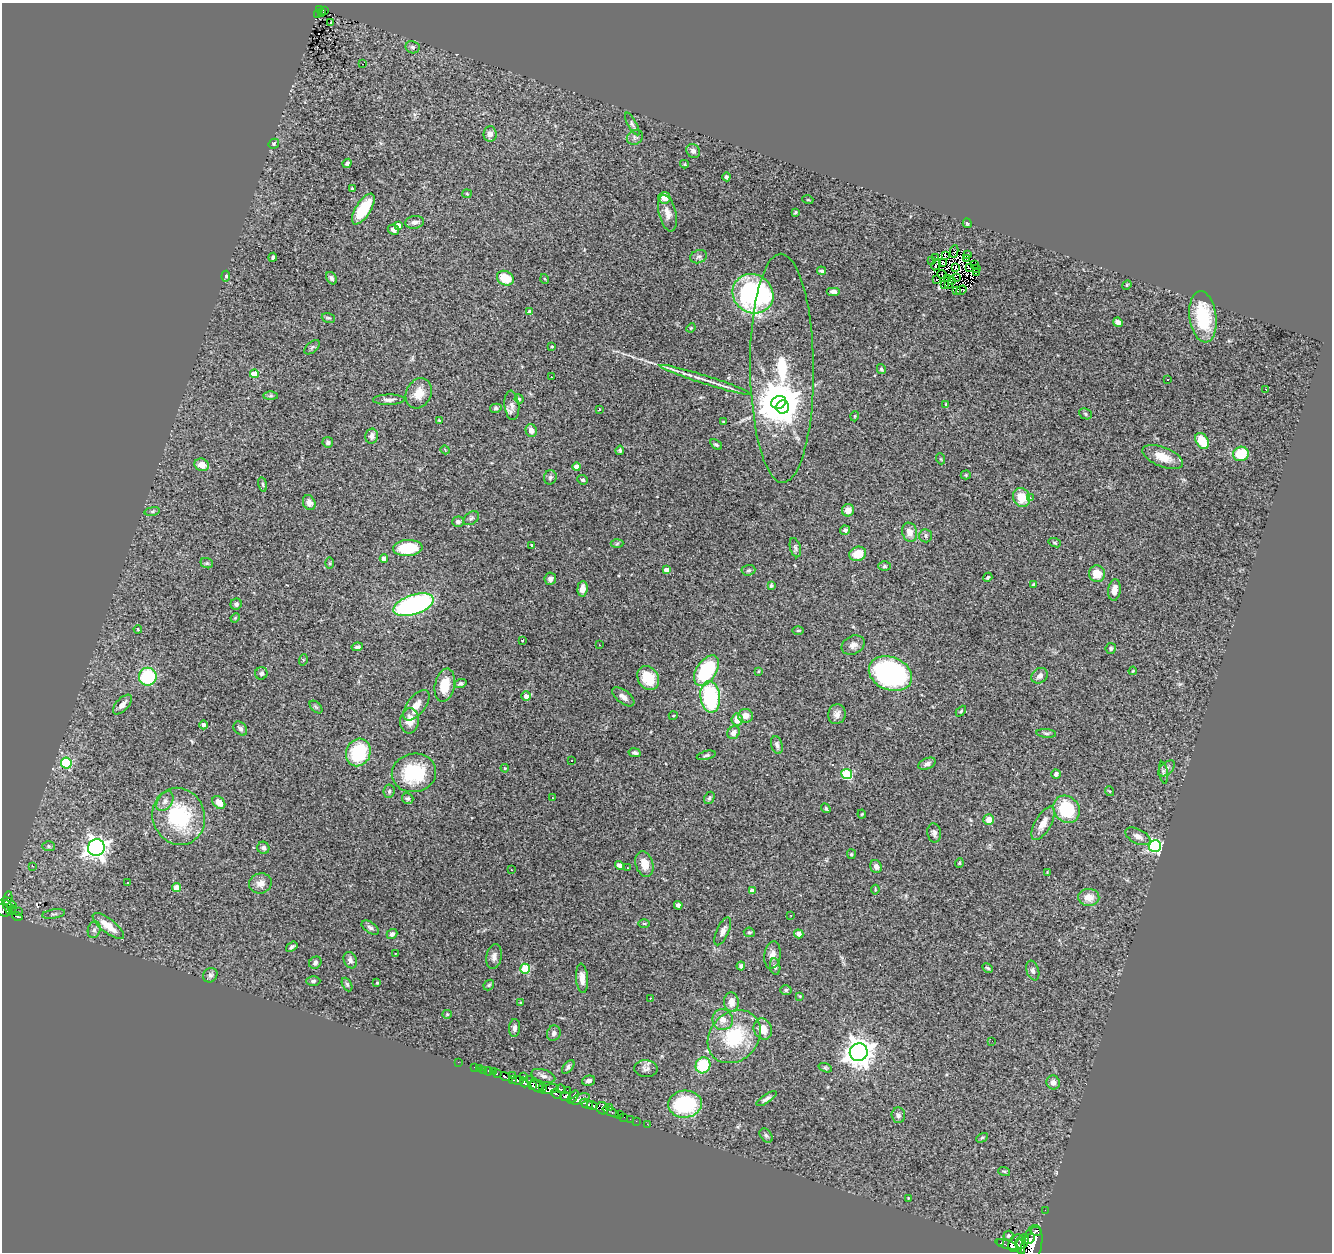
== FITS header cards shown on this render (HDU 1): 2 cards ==
NAXIS1  =                 1330
NAXIS2  =                 1250

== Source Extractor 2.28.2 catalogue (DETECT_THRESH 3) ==
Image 1330 x 1250 px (HDU 1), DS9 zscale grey, 1 PNG px = 1 image px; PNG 1334 x 1254 px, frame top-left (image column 1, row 1250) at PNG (2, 3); each listed source drawn as its Kron ellipse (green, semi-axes under 4 px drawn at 4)
Background 1.91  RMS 0.06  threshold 0.181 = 3 sigma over >= 5 px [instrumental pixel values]
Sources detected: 327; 6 with non-positive FLUX_AUTO (blend fragments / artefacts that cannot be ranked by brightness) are neither listed nor drawn; the other 321 listed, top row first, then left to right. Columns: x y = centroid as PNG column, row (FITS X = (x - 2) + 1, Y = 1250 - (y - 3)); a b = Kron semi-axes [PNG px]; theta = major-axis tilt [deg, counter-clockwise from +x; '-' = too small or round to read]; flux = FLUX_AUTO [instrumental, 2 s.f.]
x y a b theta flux
320 9 4 2 - 30
324 11 4 3 - 13
321 13 3 2 - 6.9
317 14 3 2 - 7.8
331 22 2 2 - 6.4
412 47 7 6 - 10
362 64 3 2 - 14
632 124 13 4 -61 9.5
490 134 8 6 83 21
635 137 8 7 - 13
274 144 5 5 - 5.6
693 151 7 6 - 18
347 163 5 4 - 11
684 164 4 4 - 3.6
726 177 4 4 - 8.2
352 189 3 3 - 16
467 194 5 4 - 4.8
664 198 6 5 - 29
808 200 5 3 - 3.4
363 209 17 7 57 170
795 212 3 2 - 3.8
667 213 18 8 -77 35
415 222 9 6 8 17
967 223 5 3 - 5.7
398 225 4 4 - 18
393 230 6 5 - 17
954 251 6 2 82 4.9
967 255 3 2 - 4.8
945 256 4 2 - 0.5
273 257 4 3 - 7.4
699 257 8 6 21 11
936 258 3 2 - 6.6
966 259 3 2 - 2.8
932 261 2 2 - 2.9
942 263 4 3 - 1.2
974 264 3 2 - 2.1
936 265 6 2 63 7
956 267 3 2 - 0.94
969 267 3 2 - 1.5
976 268 3 2 - 0.13
821 271 4 3 - 8.8
976 272 3 2 - 3.4
942 275 5 2 - 0.3
226 276 5 4 - 8.2
331 278 7 5 -54 11
505 278 8 7 - 94
948 278 4 2 - 2.3
956 278 3 2 - 5.8
545 279 5 3 - 3.5
936 279 2 2 - 2.1
951 280 4 2 - 1.8
945 284 3 2 - 2.5
948 284 2 2 - 0.33
1127 285 5 4 - 4.5
957 290 3 2 - 0.97
961 290 5 2 - 2.5
833 292 7 4 0 15
753 294 21 19 -35 790
530 312 4 4 - 19
1203 317 26 13 -82 230
328 318 7 5 -18 7.2
1118 322 5 4 - 16
691 328 5 4 - 4.3
312 347 9 5 41 8.3
552 347 3 3 - 4.9
782 368 114 32 -89 880
881 369 5 3 - 5.9
254 374 4 4 - 89
551 377 2 2 - 7.1
1168 379 3 2 - 5.7
705 380 47 4 -18 45
1265 389 3 2 - 4.9
419 393 16 12 64 60
271 396 7 4 0 7.2
519 399 5 4 - 4.6
389 400 16 5 1 18
779 402 7 6 - 12000
946 404 3 3 - 5.1
512 405 15 7 -84 22
783 407 6 6 - 2100
496 408 6 4 14 6.6
599 409 4 3 - 3
1085 414 6 5 - 6.6
855 416 5 3 - 3.6
439 420 3 3 - 3.3
723 422 3 3 - 3
531 431 6 5 - 28
372 436 7 6 - 15
1202 441 9 6 -57 100
328 442 5 5 - 10
716 445 7 4 -36 7.3
445 450 4 3 - 4.2
620 450 5 4 - 6
1241 454 8 7 - 110
1163 457 22 9 -21 72
941 459 5 3 - 4
202 465 7 6 - 41
577 467 4 4 - 45
966 475 5 4 - 6
550 477 7 6 - 11
583 480 5 4 - 10
263 484 7 3 -81 6.3
1022 497 10 8 -64 74
1030 498 4 4 - 5.2
309 503 8 6 -64 17
848 510 6 6 - 32
152 511 8 4 9 7.2
471 518 8 6 34 9.8
458 522 6 5 - 10
845 530 5 4 - 12
910 532 10 7 -72 30
926 536 7 6 - 8.3
1055 543 6 4 -19 5.7
617 544 6 4 3 5.3
532 545 3 3 - 53
408 548 15 8 4 170
795 548 10 5 -75 10
858 554 8 7 - 69
384 559 4 4 - 36
207 563 6 5 - 7
330 563 6 4 -90 5
885 566 6 5 - 7.9
667 570 4 4 - 26
748 570 7 5 3 8.5
1097 574 8 8 - 64
988 577 5 4 - 4.9
550 579 6 6 - 18
771 585 4 3 - 6.2
1034 585 4 3 - 12
582 589 8 5 85 31
1114 590 11 6 83 28
236 604 6 5 - 12
413 605 21 9 18 760
235 618 5 4 - 3.9
138 629 4 3 - 4.2
798 630 6 3 0 3.7
522 640 3 2 - 3.3
599 645 3 2 - 4
853 645 12 9 26 24
357 647 6 4 9 9.3
1111 648 5 5 - 7.6
303 660 6 3 73 4.7
706 671 17 10 57 310
759 671 4 3 - 4.4
1133 671 4 3 - 4
261 673 6 6 - 11
890 674 22 16 -23 830
1040 676 9 7 39 20
148 677 9 9 - 260
648 678 13 10 -58 100
460 684 6 4 22 8.5
445 685 17 10 78 76
526 696 5 4 - 22
623 697 13 6 -38 21
710 697 16 10 -83 380
122 705 12 6 47 25
416 705 18 9 52 41
316 707 8 4 -45 6.8
961 711 6 4 46 5
837 714 10 9 - 21
673 716 4 3 - 3.1
745 716 7 6 - 33
737 720 6 5 - 46
410 721 12 9 83 57
203 725 4 4 - 13
240 728 8 6 -47 11
734 733 7 5 51 25
1046 733 10 4 -5 7.4
777 745 9 5 -74 14
358 752 14 12 67 240
635 753 6 4 -9 9.2
706 755 10 4 15 7.4
571 761 3 2 - 5.1
66 763 5 5 - 310
927 764 9 5 22 15
505 768 4 3 - 4.2
1167 768 10 6 42 14
414 773 22 19 9 250
1163 773 11 4 -81 8.6
847 774 5 5 - 230
1056 774 5 4 - 11
389 791 7 5 82 8.8
1109 791 5 3 - 3.2
552 798 2 2 - 2.2
709 798 6 5 - 8.8
408 799 6 5 - 7
165 801 11 7 55 18
219 803 7 5 -45 37
826 808 5 3 - 5.8
1067 809 14 12 -52 210
862 814 4 4 - 4.7
179 816 29 26 -69 310
989 820 5 5 - 34
1043 823 19 8 60 40
934 833 10 7 -80 15
1138 836 14 7 -27 23
48 846 6 5 - 6.7
1155 846 6 6 - 680
96 848 8 8 - 2400
263 848 6 6 - 12
851 854 5 4 - 4.5
959 863 5 4 - 4.7
644 864 13 8 -72 51
619 865 5 4 - 21
32 866 3 3 - 5.2
876 866 6 5 - 17
628 868 3 2 - 19
511 870 2 2 - 2.4
1047 872 3 2 - 2.6
128 883 3 2 - 9
260 883 11 10 - 31
177 888 4 4 - 79
875 890 5 3 - 3.7
752 891 4 4 - 31
1089 897 10 8 -2 44
8 898 7 4 75 51
9 903 8 4 -32 170
678 905 4 4 - 12
8 907 7 3 -66 200
12 909 4 3 - 30
3 910 8 5 -24 260
18 912 3 2 - 8.7
54 914 12 4 9 9.7
791 915 2 2 - 2.5
17 916 5 3 - 31
644 923 5 3 - 4.1
108 926 19 7 -38 70
370 928 10 5 -32 11
94 930 8 6 74 12
723 931 15 6 65 20
749 932 5 5 - 6.1
392 934 5 4 - 12
799 934 5 4 - 18
292 947 6 4 37 8.4
395 953 3 3 - 16
772 955 14 8 80 27
494 957 12 7 79 19
350 960 8 6 -67 13
315 963 6 5 - 9.5
741 966 4 3 - 7.3
775 967 8 5 -81 10
987 968 5 3 - 6.2
525 969 5 5 - 210
1033 971 10 6 -70 12
210 975 8 6 44 11
582 978 15 6 -85 30
313 981 7 4 2 7.7
377 983 3 3 - 4.7
347 984 7 4 -63 6.5
489 985 6 4 46 5.7
786 990 5 5 - 6.8
800 996 4 4 - 3.8
650 998 3 2 - 16
731 1002 9 7 -89 44
520 1003 3 2 - 3.3
447 1014 5 4 - 3.9
723 1020 10 10 - 35
515 1028 9 5 85 14
763 1029 11 9 -65 46
554 1033 8 6 66 15
734 1037 29 24 45 260
992 1041 2 2 - 6.6
859 1052 9 9 - 5100
458 1062 2 2 - 2.3
703 1065 8 7 - 170
474 1067 3 2 - 4.2
568 1067 8 4 50 10
479 1068 2 2 - 14
825 1068 7 4 -20 5.8
646 1069 11 8 -4 18
484 1070 3 2 - 7
488 1071 4 3 - 12
493 1071 2 2 - 9.5
497 1074 3 3 - 89
512 1075 4 3 - 30
524 1076 3 2 - 15
543 1076 12 6 -18 15
505 1077 5 3 - 190
513 1080 3 2 - 110
518 1080 6 3 -2 450
530 1080 4 3 - 75
588 1081 6 5 - 13
524 1082 5 3 - 180
1053 1082 7 6 - 21
532 1086 4 3 - 270
537 1086 7 5 -41 390
542 1087 3 2 - 18
550 1089 9 4 11 530
561 1089 5 3 - 100
567 1090 2 2 - 13
556 1094 6 3 -24 220
565 1096 5 4 - 250
573 1097 7 3 53 300
580 1099 10 4 18 220
766 1099 12 4 33 12
586 1104 7 3 -25 430
685 1104 17 13 5 370
592 1105 5 3 - 240
610 1107 3 2 - 17
602 1108 6 5 - 470
611 1112 9 3 -28 34
620 1115 3 2 - 21
898 1115 7 7 - 13
624 1117 2 2 - 4.8
630 1119 2 2 - 6.1
636 1121 2 2 - 7.4
647 1124 2 2 - 14
766 1135 8 5 -50 9.4
982 1138 6 4 30 5.3
1004 1171 6 3 -19 5
908 1198 3 2 - 2.3
1045 1210 2 2 - 9.8
1036 1231 5 2 - 240
1009 1236 5 5 - 8.4
1030 1239 6 3 46 340
1023 1242 8 5 58 590
1001 1243 3 3 - 110
1016 1243 9 6 60 1300
1007 1244 12 4 -18 230
1032 1245 20 10 77 2200
1020 1246 8 4 -73 620
At the frame edge (FLAGS 8, measured only in part): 1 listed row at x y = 3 910
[6 non-positive-flux detections neither listed nor drawn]